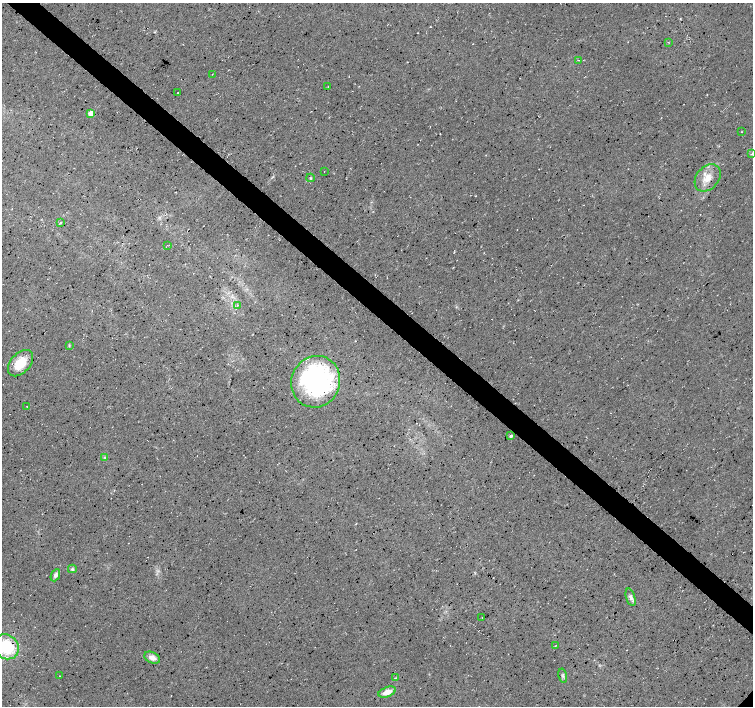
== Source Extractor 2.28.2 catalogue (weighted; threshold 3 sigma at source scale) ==
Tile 11 of 4 x 4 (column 3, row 3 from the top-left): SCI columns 3010-4511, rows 1573-2979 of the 6019 x 6027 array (HDU 1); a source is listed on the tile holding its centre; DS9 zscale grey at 2 x 2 block average (1 PNG px = mean of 2 x 2 image px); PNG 755 x 708 px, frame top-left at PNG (2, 3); each listed source drawn as its Kron ellipse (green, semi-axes under 4 px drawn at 4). Shown black and unused: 4% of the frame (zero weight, under 3 of 4 exposures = <1% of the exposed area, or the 3 px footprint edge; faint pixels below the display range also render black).
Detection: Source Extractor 2.28.2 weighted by HDU 2 'WHT'; one run over the whole footprint, this tile lists its part. Background 0.0167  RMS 0.0059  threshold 0.0266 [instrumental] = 3 sigma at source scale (4.5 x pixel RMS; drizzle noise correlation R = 1.50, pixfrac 1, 0.0396/0.0396 arcsec/px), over >= 5 px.
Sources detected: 38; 1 inside a brighter object's white glare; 5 cosmic-ray / hot-pixel residue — neither listed nor drawn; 1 inside a brighter listed object's ellipse — not listed separately; the other 31 listed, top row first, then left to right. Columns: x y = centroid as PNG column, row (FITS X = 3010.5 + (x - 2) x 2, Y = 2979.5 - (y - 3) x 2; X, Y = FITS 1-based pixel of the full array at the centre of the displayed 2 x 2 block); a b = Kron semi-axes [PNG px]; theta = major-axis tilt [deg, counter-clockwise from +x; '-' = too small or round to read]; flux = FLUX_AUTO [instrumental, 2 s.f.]
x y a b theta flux
668 42 2 2 - 0.66
579 60 2 2 - 0.47
212 74 2 2 - 0.6
328 86 2 2 - 0.79
178 93 2 2 - 8.3
90 113 3 3 - 28
742 132 2 2 - 0.52
751 154 3 2 - 1
324 171 2 2 - 0.84
310 178 4 3 - 1.4
708 178 15 11 50 20
60 223 3 2 - 1.5
167 245 2 2 - 0.79
237 305 3 2 - 0.9
69 346 3 2 - 1
20 363 15 9 49 32
316 382 26 24 66 220
27 406 2 2 - 0.51
511 436 3 2 - 2.6
105 458 3 3 - 1.5
72 569 4 4 - 2.2
55 575 6 4 65 5.1
631 597 9 4 -73 4.4
482 618 2 2 - 1.2
555 646 3 2 - 0.73
6 647 13 11 -44 69
152 658 8 5 -25 10
60 676 2 2 - 0.7
563 676 7 3 -76 2.6
395 678 4 3 - 1.1
387 692 9 4 21 14
Isophote crosses this tile's border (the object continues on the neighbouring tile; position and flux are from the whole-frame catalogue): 1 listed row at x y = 6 647
Diffuse or blended objects may show on this block-average render without a row.